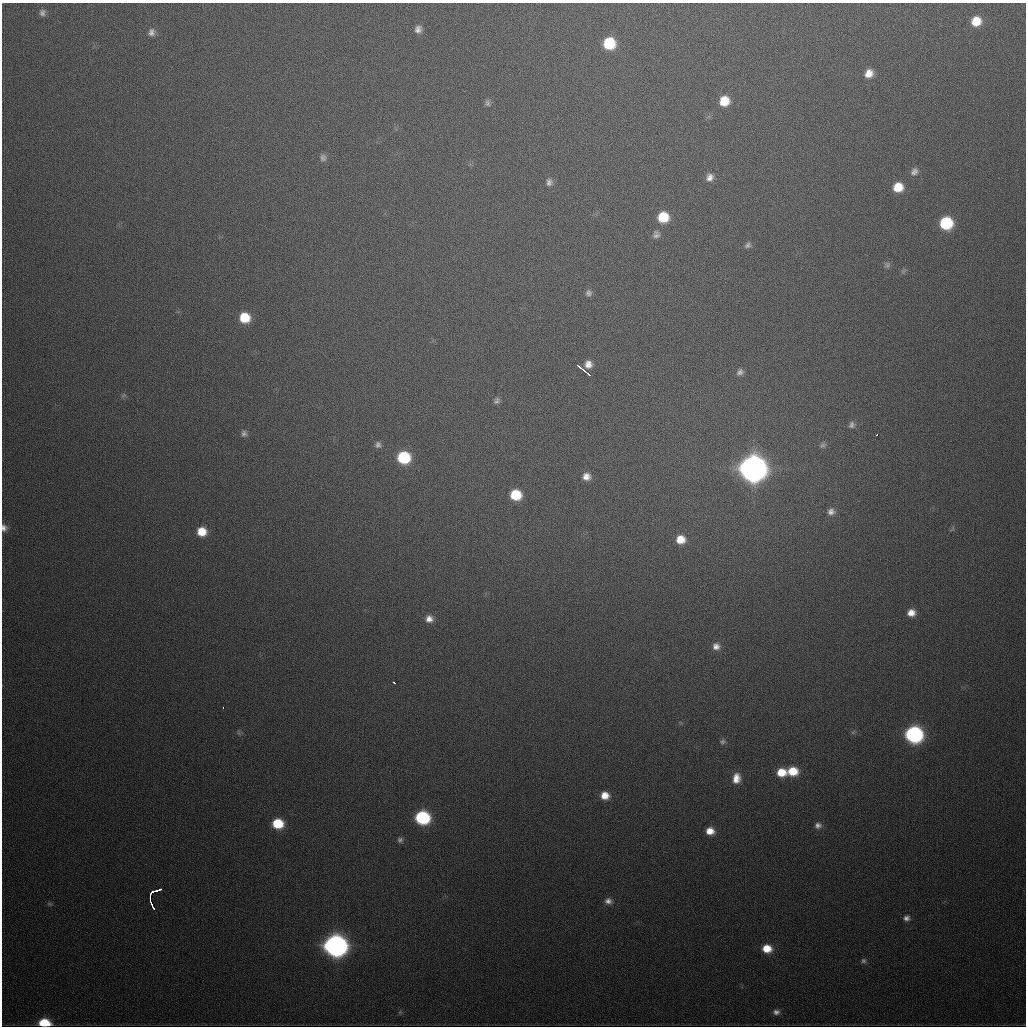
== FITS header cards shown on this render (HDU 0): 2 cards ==
NAXIS1  =                 1024
NAXIS2  =                 1024

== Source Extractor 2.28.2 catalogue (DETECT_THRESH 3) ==
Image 1024 x 1024 px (HDU 0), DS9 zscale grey, 1 PNG px = 1 image px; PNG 1028 x 1028 px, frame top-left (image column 1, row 1024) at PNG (2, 3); no overlay
Background 483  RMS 17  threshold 49.8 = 3 sigma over >= 5 px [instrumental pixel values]
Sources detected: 71; all 71 listed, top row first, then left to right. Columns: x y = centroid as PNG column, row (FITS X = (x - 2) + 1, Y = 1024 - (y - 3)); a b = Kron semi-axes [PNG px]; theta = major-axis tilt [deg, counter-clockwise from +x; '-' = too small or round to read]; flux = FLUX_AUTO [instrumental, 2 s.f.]
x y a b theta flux
42 13 8 7 - 4.5e+03
976 21 10 9 - 2.5e+04
418 29 9 8 - 5.9e+03
151 32 9 8 - 5.6e+03
609 43 10 9 - 5.8e+04
869 73 9 8 - 1.2e+04
724 101 10 9 - 2.5e+04
487 103 10 7 85 3.7e+03
323 158 9 9 - 4.5e+03
914 171 10 8 57 5.6e+03
710 177 10 9 - 7.7e+03
549 182 10 8 86 5.5e+03
898 187 9 9 - 2.4e+04
663 217 10 9 - 3.7e+04
946 223 9 9 - 8.2e+04
656 234 10 9 - 4.9e+03
748 245 8 6 37 3.5e+03
887 265 9 8 - 3.5e+03
588 293 8 8 - 4.3e+03
245 318 10 9 - 3.3e+04
588 364 9 8 - 9.1e+03
580 367 6 3 -38 4.6e+03
740 372 9 7 40 4.6e+03
588 373 10 3 -38 7.7e+03
124 395 8 5 9 2.3e+03
497 401 8 7 - 3.7e+03
852 425 9 8 - 4.4e+03
244 433 8 7 - 4.1e+03
877 435 3 3 - 9.7e+03
378 445 8 7 - 4.1e+03
823 445 10 7 33 3.4e+03
404 457 9 9 - 8.0e+04
753 468 12 11 - 2.0e+06
586 477 9 8 - 9.2e+03
516 495 9 8 - 4.2e+04
831 512 10 10 - 7.2e+03
4 528 9 7 -83 5.3e+03
952 529 9 4 68 2.3e+03
202 532 9 9 - 2.2e+04
680 539 10 9 - 1.8e+04
911 613 9 8 - 1.1e+04
429 619 9 9 - 8.3e+03
716 646 10 9 - 7.9e+03
394 682 3 2 - 2.5e+03
223 707 2 2 - 6.4e+03
239 732 8 4 -81 1.9e+03
853 732 7 4 45 2.0e+03
914 734 10 9 - 3.1e+05
722 742 9 7 13 3.3e+03
793 771 10 8 1 2.8e+04
781 772 9 8 - 2.3e+04
736 778 11 8 83 1.3e+04
605 795 9 8 - 1.4e+04
422 817 10 9 - 1.4e+05
278 823 9 8 - 4.4e+04
818 825 8 7 - 5.1e+03
710 831 8 7 - 1.3e+04
400 840 7 7 - 3.4e+03
157 890 8 3 21 6.6e+03
153 892 5 3 - 4.2e+03
150 898 9 2 -87 5.7e+03
608 901 9 7 -10 5.7e+03
49 904 8 5 -26 2.2e+03
152 906 11 2 -63 5.4e+03
906 918 8 7 - 4.9e+03
335 945 11 10 - 9.9e+05
767 948 9 8 - 2.2e+04
863 961 7 6 - 2.7e+03
400 1012 6 4 46 1.4e+03
776 1012 9 7 4 5.2e+03
44 1023 9 6 -3 4.4e+04
At the frame edge (FLAGS 8, measured only in part): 2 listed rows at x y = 4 528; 44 1023